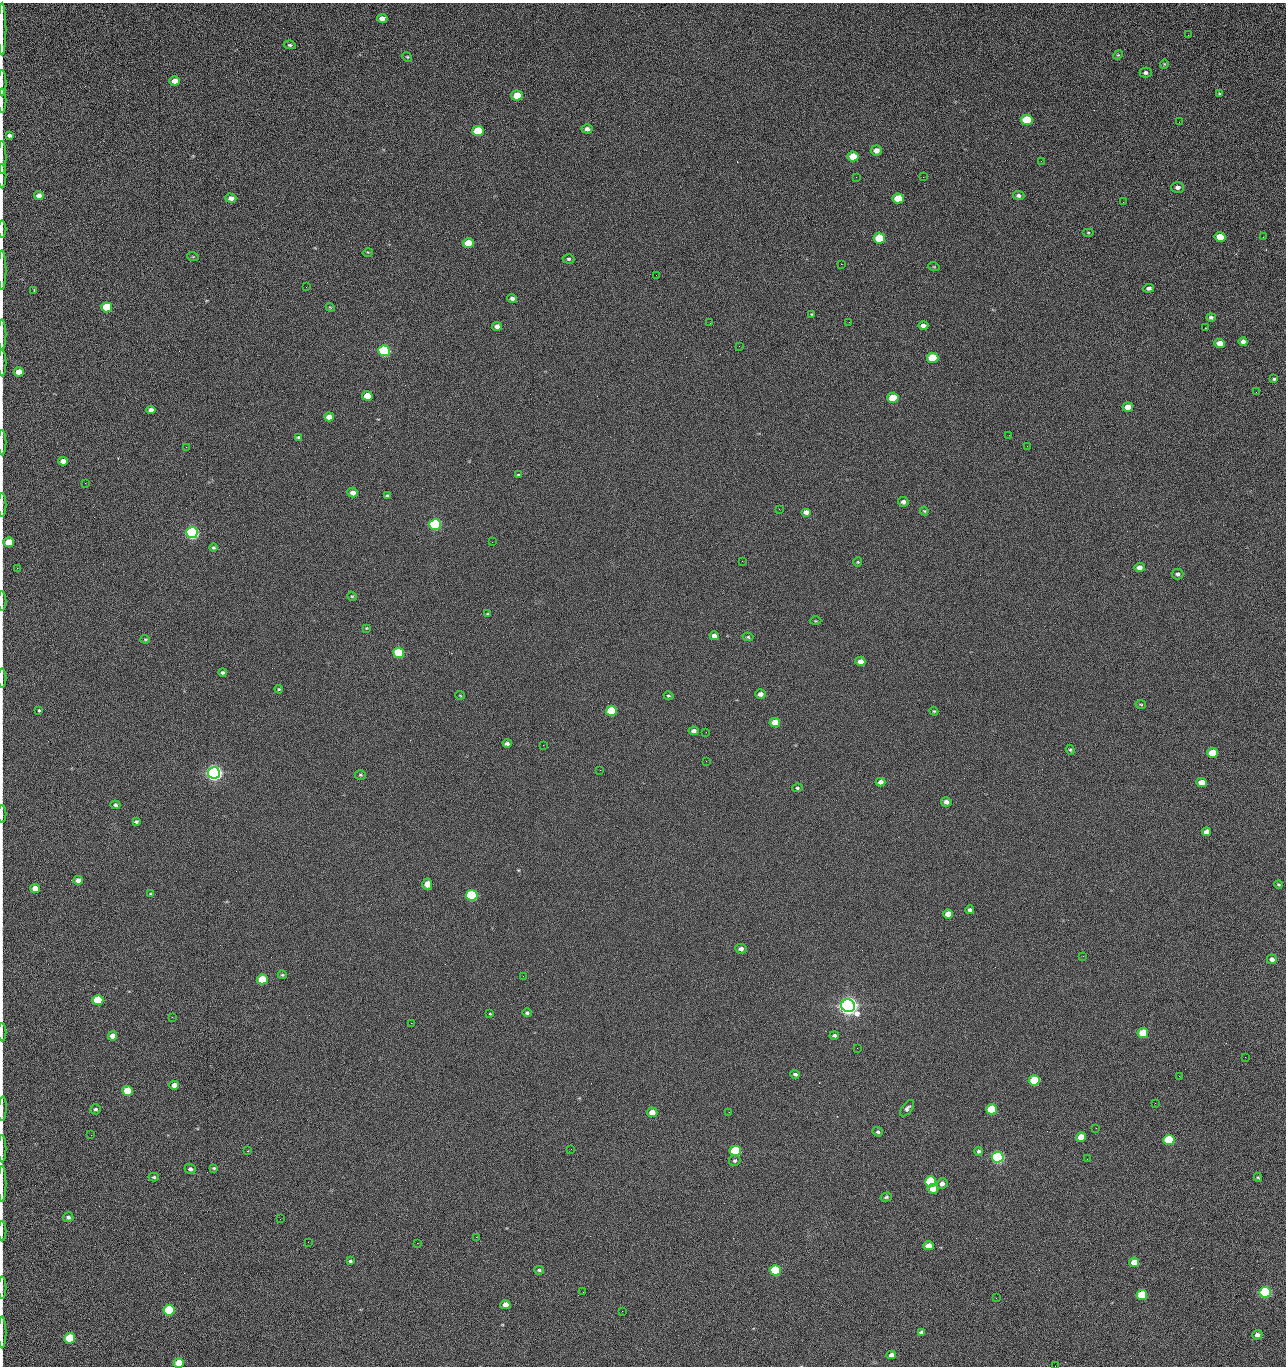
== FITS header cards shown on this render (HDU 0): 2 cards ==
NAXIS1  =                 1284 /fastest changing axis
NAXIS2  =                 1364 /next to fastest changing axis

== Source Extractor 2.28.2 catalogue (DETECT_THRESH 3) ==
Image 1284 x 1364 px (HDU 0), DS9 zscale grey, 1 PNG px = 1 image px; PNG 1288 x 1368 px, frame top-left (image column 1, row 1364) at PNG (2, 3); each listed source drawn as its Kron ellipse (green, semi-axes under 4 px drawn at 4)
Background 123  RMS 14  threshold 43.3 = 3 sigma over >= 5 px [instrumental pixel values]
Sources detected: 222; all 222 listed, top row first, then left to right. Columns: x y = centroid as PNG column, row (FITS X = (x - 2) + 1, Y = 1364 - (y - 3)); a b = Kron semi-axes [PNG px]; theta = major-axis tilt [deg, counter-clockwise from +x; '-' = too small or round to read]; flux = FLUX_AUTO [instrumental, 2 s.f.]
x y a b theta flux
382 18 5 4 - 4.8e+03
2 29 26 2 90 5.4e+03
1188 35 2 2 - 1.2e+03
290 45 6 4 -9 1.6e+03
1118 55 5 4 - 1.0e+03
407 57 5 4 - 1.1e+03
1164 64 5 4 - 1.0e+03
1146 73 6 5 - 2.8e+03
175 81 5 4 - 8.7e+03
2 83 13 2 90 2.6e+03
1219 94 4 3 - 1.2e+03
517 95 5 5 - 2.3e+04
2 101 12 2 90 2.0e+03
1027 120 6 5 - 4.4e+04
1179 122 2 2 - 1.1e+03
587 129 5 4 - 3.6e+03
478 131 6 5 - 5.3e+04
9 135 4 4 - 2.6e+03
876 150 5 5 - 6.3e+03
853 156 5 5 - 1.6e+04
2 157 16 2 90 3.1e+03
1041 161 3 2 - 1.8e+03
2 176 12 2 90 1.8e+03
856 177 2 2 - 2.4e+03
923 177 2 2 - 1.8e+04
1178 187 6 5 - 3.7e+03
1019 195 6 4 -5 2.5e+03
39 196 4 4 - 4.8e+03
231 198 5 4 - 5.8e+03
898 198 5 5 - 2.8e+04
1123 202 2 2 - 7.5e+02
2 229 8 2 90 1.6e+03
1088 232 6 4 0 1.0e+03
1220 237 5 5 - 2.4e+04
1263 237 2 2 - 7.6e+02
879 238 6 5 - 4.2e+04
468 243 5 5 - 2.0e+04
368 252 5 3 - 8.6e+02
193 257 6 3 -19 9.0e+02
569 259 6 4 -1 1.7e+03
841 264 2 2 - 2.7e+04
934 267 5 3 - 9.1e+02
2 270 20 2 90 3.1e+03
656 275 2 2 - 4.7e+02
306 287 2 2 - 7.1e+02
1149 288 5 4 - 2.7e+03
34 291 3 2 - 1.8e+03
512 298 5 4 - 3.0e+03
107 307 5 5 - 5.2e+04
330 307 4 3 - 7.9e+02
812 314 4 3 - 9.5e+02
1211 317 5 4 - 2.1e+03
849 322 2 2 - 7.1e+02
710 323 2 2 - 3.3e+03
923 325 5 4 - 3.7e+03
497 326 5 4 - 4.9e+03
1205 328 2 2 - 5.1e+02
2 335 15 2 90 2.2e+03
1243 342 4 4 - 4.4e+03
1220 343 5 4 - 9.8e+03
739 346 2 2 - 4.7e+02
384 351 6 5 - 1.6e+05
933 358 6 5 - 4.0e+04
2 363 13 2 90 2.4e+03
19 372 5 4 - 1.1e+04
1274 379 4 3 - 1.3e+03
1256 392 2 2 - 1.4e+03
367 396 5 5 - 2.0e+04
893 398 5 5 - 3.3e+04
1128 407 5 4 - 9.8e+03
151 410 4 4 - 4.6e+03
329 417 5 4 - 9.1e+03
1009 435 2 2 - 3.3e+03
298 437 4 4 - 1.4e+03
2 443 13 2 90 2.2e+03
1027 446 2 2 - 5.8e+02
186 447 2 2 - 2.8e+03
63 461 5 4 - 5.7e+03
519 475 3 3 - 2.3e+03
85 483 3 2 - 9.9e+02
353 493 5 4 - 5.0e+03
387 496 4 3 - 1.5e+03
903 502 5 4 - 3.5e+03
2 505 12 2 90 2.2e+03
779 509 2 2 - 5.4e+02
924 511 4 3 - 1.1e+03
806 512 5 4 - 4.9e+03
435 524 6 5 - 2.0e+05
192 533 6 5 - 3.2e+05
9 542 5 5 - 1.9e+04
492 542 2 2 - 2.6e+03
213 548 4 4 - 1.4e+03
742 561 3 2 - 7.3e+02
858 562 4 4 - 9.8e+02
1139 567 5 4 - 5.3e+03
17 568 2 2 - 4.5e+02
1178 574 6 5 - 2.5e+03
352 596 5 4 - 1.1e+03
2 601 10 2 90 1.5e+03
488 614 4 3 - 1.3e+03
815 621 6 3 0 8.1e+02
366 628 4 4 - 8.7e+02
714 636 5 4 - 4.9e+03
748 637 5 4 - 1.1e+03
145 639 4 4 - 1.0e+03
399 653 5 5 - 9.0e+04
860 662 5 4 - 7.0e+03
223 672 4 4 - 2.1e+03
2 678 9 2 90 1.6e+03
279 689 4 4 - 9.4e+02
760 694 5 4 - 4.1e+03
460 695 5 3 - 7.9e+02
668 696 5 4 - 1.3e+03
1141 704 5 3 - 9.7e+02
39 710 3 3 - 2.7e+03
611 711 5 5 - 6.6e+04
934 711 4 4 - 1.0e+03
775 722 5 4 - 1.4e+04
694 731 5 4 - 3.6e+03
706 732 2 2 - 6.8e+02
507 743 4 4 - 2.5e+03
543 745 2 2 - 3.2e+03
1070 750 5 4 - 1.2e+03
1212 753 5 5 - 2.7e+04
706 761 2 2 - 2.1e+03
600 770 2 2 - 4.4e+02
214 773 6 5 - 7.1e+05
360 775 5 4 - 1.5e+03
881 782 5 4 - 6.0e+03
1202 782 5 4 - 1.3e+04
797 788 5 4 - 1.4e+03
946 802 5 4 - 4.2e+03
115 805 5 4 - 2.0e+03
2 814 9 2 90 1.4e+03
136 822 4 3 - 1.9e+03
1206 832 4 4 - 5.8e+03
78 880 5 4 - 5.5e+03
427 884 5 5 - 1.4e+04
1278 884 4 3 - 1.2e+03
35 888 5 4 - 9.7e+03
150 894 4 3 - 7.2e+02
472 895 6 5 - 1.2e+05
970 910 4 4 - 2.7e+03
948 914 5 4 - 9.3e+03
741 949 6 5 - 3.6e+03
1083 956 2 2 - 5.1e+02
1272 959 5 4 - 4.2e+03
282 975 5 3 - 1.1e+03
523 976 3 2 - 2.1e+03
262 979 5 5 - 3.3e+04
98 1000 5 5 - 5.3e+04
848 1006 7 6 - 1.1e+06
527 1013 4 4 - 1.8e+03
490 1014 3 3 - 2.8e+03
172 1017 2 2 - 5.0e+02
411 1023 2 2 - 5.6e+03
2 1032 9 2 90 1.4e+03
1143 1033 5 5 - 2.9e+04
834 1035 5 4 - 2.2e+03
113 1036 5 4 - 6.5e+03
857 1048 2 2 - 1.3e+03
1245 1057 2 2 - 1.8e+03
795 1074 4 3 - 2.2e+03
1179 1076 3 2 - 2.7e+03
1034 1080 5 5 - 4.8e+04
174 1085 5 4 - 6.9e+03
127 1091 5 5 - 3.1e+04
1155 1103 2 2 - 9.6e+02
907 1108 9 5 53 3.0e+03
2 1109 12 3 87 2.5e+03
95 1109 5 5 - 2.0e+03
991 1109 5 5 - 4.4e+04
652 1112 5 4 - 9.0e+03
729 1112 2 2 - 9.2e+02
1096 1128 2 2 - 4.3e+02
878 1132 5 4 - 1.9e+03
91 1135 2 2 - 2.4e+03
1081 1137 5 5 - 1.7e+04
1169 1140 5 5 - 5.8e+04
2 1149 14 2 90 2.4e+03
571 1149 2 2 - 9.7e+02
247 1151 2 2 - 6.5e+02
735 1151 5 5 - 7.9e+04
979 1151 4 4 - 2.2e+03
998 1157 6 5 - 2.8e+05
1087 1159 2 2 - 1.3e+03
735 1160 6 5 - 1.9e+03
214 1168 4 3 - 1.3e+03
190 1169 5 5 - 2.6e+03
154 1177 5 4 - 1.5e+03
1258 1177 4 4 - 1.0e+03
930 1181 5 5 - 8.5e+04
2 1184 18 2 90 3.4e+03
942 1184 5 5 - 3.8e+03
933 1189 5 5 - 9.9e+03
886 1197 5 4 - 1.6e+03
68 1217 5 5 - 2.5e+03
280 1219 2 2 - 2.0e+03
2 1231 10 2 90 1.6e+03
476 1237 2 2 - 7.5e+03
308 1242 2 2 - 1.8e+03
417 1243 2 2 - 5.5e+03
928 1246 5 4 - 8.8e+03
350 1261 3 3 - 1.4e+03
1134 1262 5 5 - 1.3e+04
539 1270 5 4 - 1.7e+03
775 1270 5 5 - 8.1e+04
2 1288 11 2 90 1.7e+03
583 1292 2 2 - 4.0e+02
1265 1292 6 5 - 1.9e+05
1142 1295 5 5 - 4.5e+04
996 1298 2 2 - 2.7e+03
505 1305 5 4 - 7.6e+03
169 1310 5 5 - 1.0e+05
622 1311 3 2 - 8.2e+02
2 1332 16 2 90 2.7e+03
921 1332 4 4 - 2.0e+03
1257 1335 5 4 - 3.3e+03
70 1338 5 5 - 5.4e+04
891 1355 4 4 - 3.4e+03
179 1363 5 5 - 1.9e+04
1055 1366 2 2 - 1.9e+03
At the frame edge (FLAGS 8, measured only in part): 25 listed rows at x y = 2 29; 2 83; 2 101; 9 135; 2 157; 2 176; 2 229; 2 270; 2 335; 2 363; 2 443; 2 505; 9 542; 2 601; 2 678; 2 814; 2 1032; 2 1109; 2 1149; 2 1184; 2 1231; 2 1288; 2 1332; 179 1363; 1055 1366

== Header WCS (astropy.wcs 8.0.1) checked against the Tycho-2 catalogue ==
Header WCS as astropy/WCSLIB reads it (CRVAL/CRPIX/CD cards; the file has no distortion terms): RA---TAN/DEC--TAN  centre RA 15:41:40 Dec +51:59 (235.42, +51.98 deg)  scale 1.26 arcsec/px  FOV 26.9' x 28.5'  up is +92 deg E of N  parity flipped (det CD > 0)
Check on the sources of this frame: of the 60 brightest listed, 11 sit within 2.0 arcsec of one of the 12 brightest Tycho-2 stars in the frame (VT <= 12.29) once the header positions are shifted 0.24 arcsec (0.18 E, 0.16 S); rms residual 0.95 arcsec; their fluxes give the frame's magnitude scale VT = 24.59 - 2.5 log10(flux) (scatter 0.15 mag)
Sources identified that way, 11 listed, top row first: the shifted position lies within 2.0 arcsec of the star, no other Tycho-2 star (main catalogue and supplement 1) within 4.0 arcsec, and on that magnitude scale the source's flux lands within +1.5 / -3 mag of the star's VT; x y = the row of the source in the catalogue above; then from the Tycho-2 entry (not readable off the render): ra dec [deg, ICRS J2000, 3 dp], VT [Tycho-2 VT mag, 2 dp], TYC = Tycho-2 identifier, HIP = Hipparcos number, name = IAU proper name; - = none
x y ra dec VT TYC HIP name
384 351 235.614 +52.064 11.61 3489-1132-1 - -
435 524 235.514 +52.049 11.19 3489-1407-1 - -
192 533 235.515 +52.133 11.12 3489-1380-1 - -
214 773 235.378 +52.130 9.31 3489-1322-1 76850 -
472 895 235.303 +52.042 11.52 3489-958-1 - -
848 1006 235.232 +51.912 9.59 3489-824-1 - -
998 1157 235.143 +51.862 10.97 3489-1016-1 - -
930 1181 235.131 +51.886 12.29 3489-908-1 - -
775 1270 235.084 +51.941 11.45 3489-1346-1 - -
1265 1292 235.062 +51.771 11.53 3489-1453-1 - -
169 1310 235.075 +52.152 11.74 3489-912-1 - -